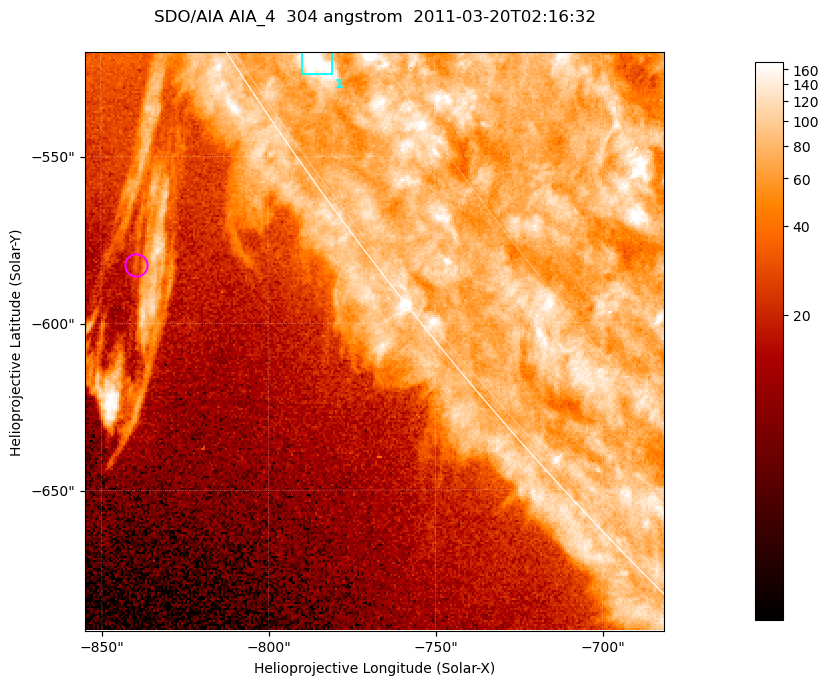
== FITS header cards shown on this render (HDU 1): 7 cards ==
TELESCOP= 'SDO/AIA '           / For AIA: SDO/AIA
INSTRUME= 'AIA_4   '           / For AIA: AIA_ATA1, AIA_ATA2, AIA_ATA3 or AIA_AT
WAVELNTH=                  304 / [angstrom] Wavelength
WAVEUNIT= 'angstrom'           / Wavelength unit: angstrom
DATE-OBS= '2011-03-20T02:16:32.123' / [ISO] Date when observation started; ISO 8
CTYPE1  = 'HPLN-TAN'           / CTYPE1; Typically HPLN
CTYPE2  = 'HPLT-TAN'           / CTYPE2; Typically HPLT

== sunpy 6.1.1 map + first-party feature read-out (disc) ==
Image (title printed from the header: SDO/AIA AIA_4  304 angstrom  2011-03-20T02:16:32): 289 x 289 px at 0.6 arcsec/px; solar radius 964 arcsec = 1606 px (partial field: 0.4% of the solar disc is inside the frame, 38% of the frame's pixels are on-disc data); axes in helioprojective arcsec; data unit not stated in the header (colour bar unlabelled)
Orientation: roll -0.132 deg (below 1 deg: not rotated)
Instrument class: DISC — disc imager (sunpy class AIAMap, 304 A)
Bright regions (active regions / flare kernels): reference = the on-disc median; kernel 3 px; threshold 5 sigma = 99.7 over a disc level ~77.7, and >= 1.15x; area >= 83 px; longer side >= 3 px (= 1.8 arcsec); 1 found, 1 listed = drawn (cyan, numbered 1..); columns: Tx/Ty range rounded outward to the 2 arcsec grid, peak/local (2 s.f.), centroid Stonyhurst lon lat
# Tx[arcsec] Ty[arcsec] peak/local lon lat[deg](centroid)
1 -790..-780 -526..-518 2.9 -80 -34
Off-limb structures (1.02-1.3 R_sun): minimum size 41 px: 3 found; the strongest spans PA ~120..125 deg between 1.02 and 1.11 R_sun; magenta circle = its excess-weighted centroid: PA ~125 deg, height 1.06 R_sun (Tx ~-840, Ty ~-582 arcsec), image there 2.5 x the reference